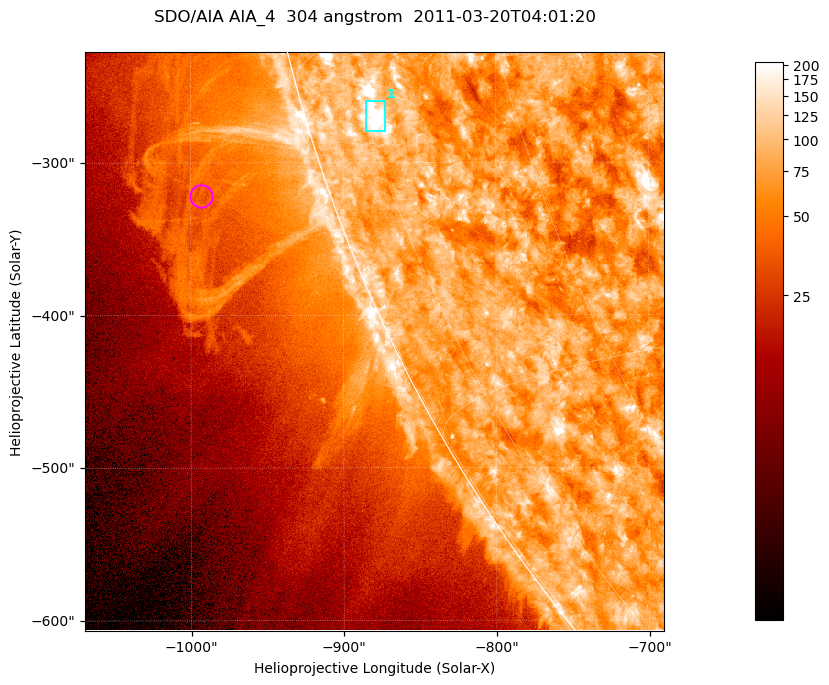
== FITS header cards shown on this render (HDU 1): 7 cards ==
TELESCOP= 'SDO/AIA '           / For AIA: SDO/AIA
INSTRUME= 'AIA_4   '           / For AIA: AIA_ATA1, AIA_ATA2, AIA_ATA3 or AIA_AT
WAVELNTH=                  304 / [angstrom] Wavelength
WAVEUNIT= 'angstrom'           / Wavelength unit: angstrom
DATE-OBS= '2011-03-20T04:01:20.127' / [ISO] Date when observation started; ISO 8
CTYPE1  = 'HPLN-TAN'           / CTYPE1; Typically HPLN
CTYPE2  = 'HPLT-TAN'           / CTYPE2; Typically HPLT

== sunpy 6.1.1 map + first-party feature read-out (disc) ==
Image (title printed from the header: SDO/AIA AIA_4  304 angstrom  2011-03-20T04:01:20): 632 x 632 px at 0.6 arcsec/px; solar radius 964 arcsec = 1606 px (partial field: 2.2% of the solar disc is inside the frame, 45% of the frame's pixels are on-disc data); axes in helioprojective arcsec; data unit not stated in the header (colour bar unlabelled)
Orientation: roll -0.132 deg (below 1 deg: not rotated)
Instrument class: DISC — disc imager (sunpy class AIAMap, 304 A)
Bright regions (active regions / flare kernels): reference = the on-disc median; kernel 5 px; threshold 5 sigma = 118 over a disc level ~76.5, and >= 1.15x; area >= 399 px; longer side >= 8 px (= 4.8 arcsec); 1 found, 1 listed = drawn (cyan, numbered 1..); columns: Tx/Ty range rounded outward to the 2 arcsec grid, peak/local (2 s.f.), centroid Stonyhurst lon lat
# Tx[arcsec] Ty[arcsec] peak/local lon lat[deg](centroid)
1 -886..-872 -280..-260 4.3 -74 -18
Off-limb structures (1.02-1.3 R_sun): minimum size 199 px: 3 found; the strongest spans PA ~105..115 deg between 1.02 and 1.13 R_sun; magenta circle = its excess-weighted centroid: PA ~110 deg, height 1.08 R_sun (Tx ~-994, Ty ~-322 arcsec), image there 1.5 x the reference